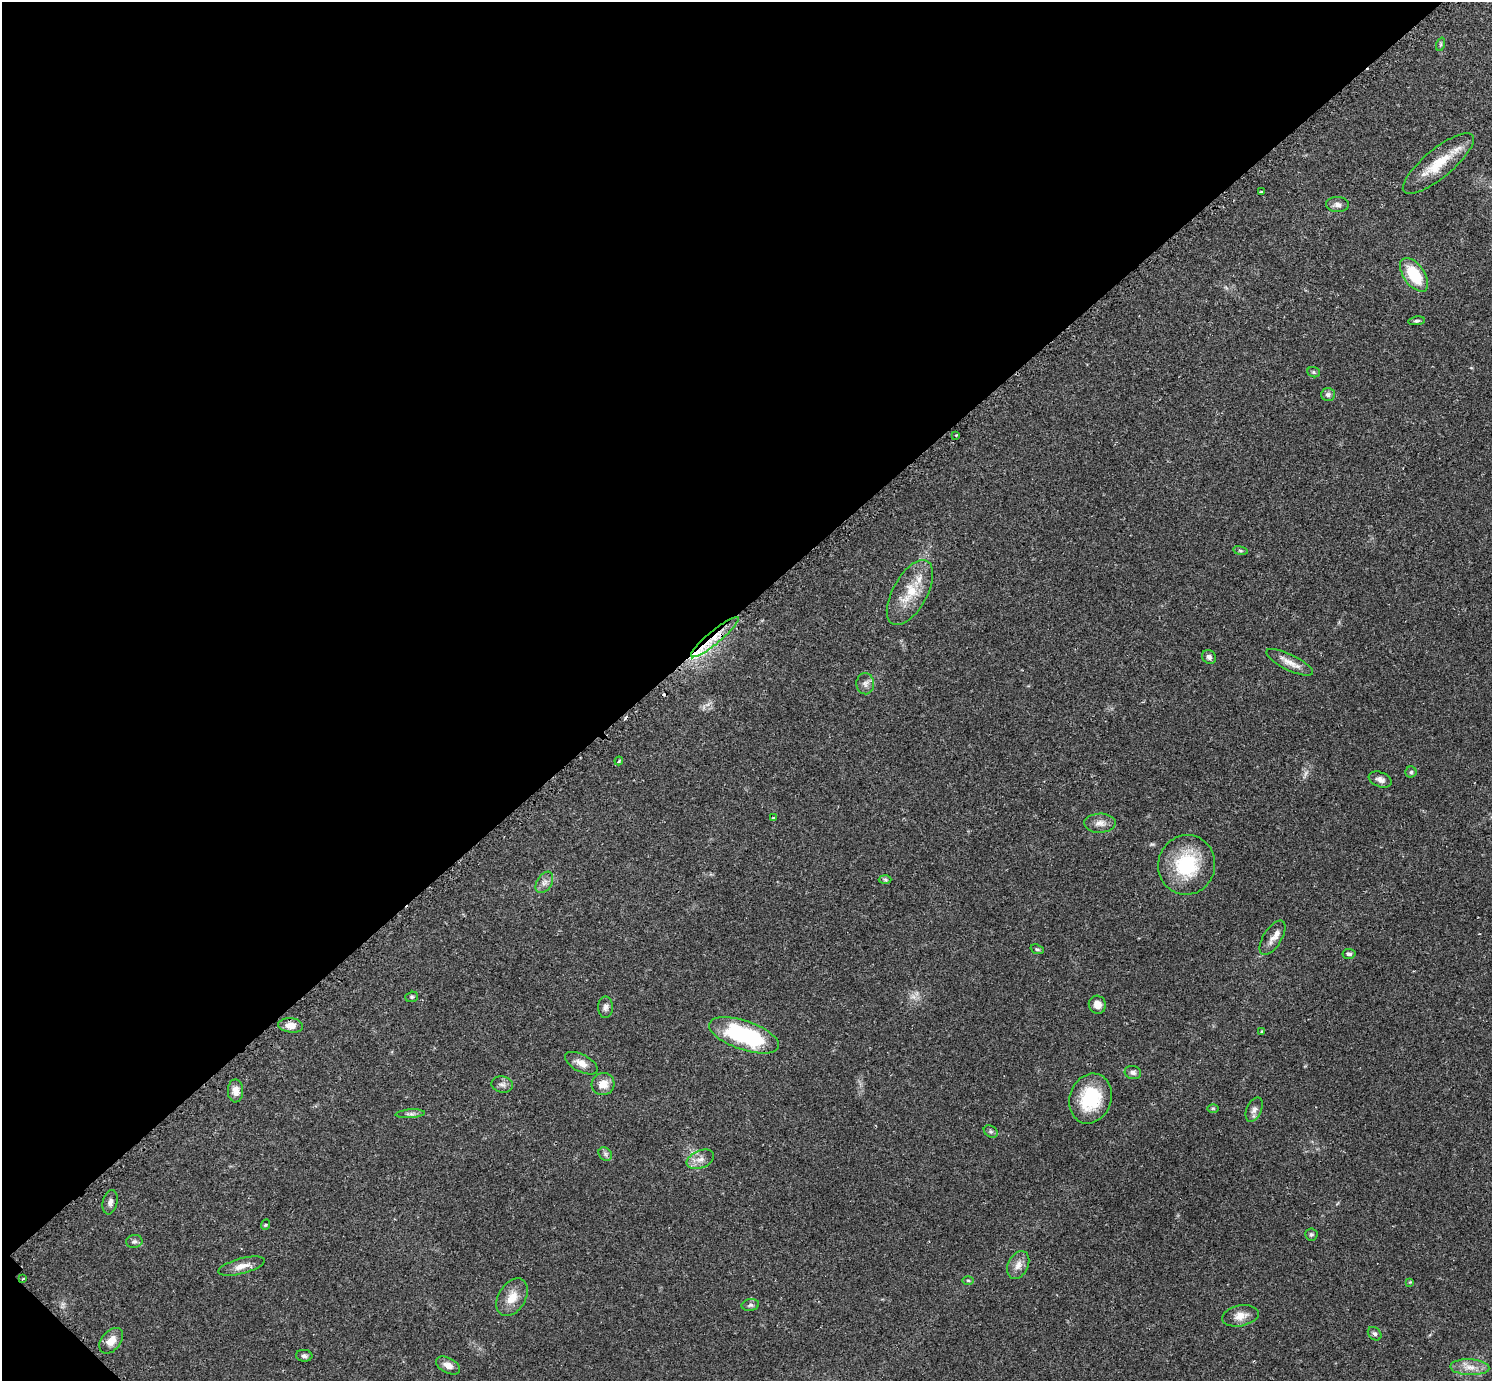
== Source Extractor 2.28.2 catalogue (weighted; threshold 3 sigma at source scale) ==
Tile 5 of 4 x 4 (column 1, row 2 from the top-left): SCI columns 29-1518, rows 2947-4325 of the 6040 x 6040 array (HDU 1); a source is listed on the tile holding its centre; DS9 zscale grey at full resolution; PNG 1494 x 1383 px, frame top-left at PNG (2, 2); each listed source drawn as its Kron ellipse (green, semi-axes under 4 px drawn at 4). Shown black and unused: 44% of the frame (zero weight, under 2 of 3 exposures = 2% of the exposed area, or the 3 px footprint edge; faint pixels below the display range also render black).
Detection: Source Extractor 2.28.2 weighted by HDU 2 'WHT'; one run over the whole footprint, this tile lists its part. Background 0.0818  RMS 0.0056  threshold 0.025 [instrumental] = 3 sigma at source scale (4.5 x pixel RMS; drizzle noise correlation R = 1.50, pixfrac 1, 0.05/0.05 arcsec/px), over >= 5 px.
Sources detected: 67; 2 too faint to see at this stretch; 2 cosmic-ray / hot-pixel residue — neither listed nor drawn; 2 inside a brighter listed object's ellipse — not listed separately; the other 61 listed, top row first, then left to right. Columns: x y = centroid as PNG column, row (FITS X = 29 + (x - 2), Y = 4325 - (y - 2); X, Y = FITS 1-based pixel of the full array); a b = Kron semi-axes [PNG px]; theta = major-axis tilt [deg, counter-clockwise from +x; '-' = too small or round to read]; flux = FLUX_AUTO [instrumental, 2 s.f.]
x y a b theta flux
1441 44 7 4 72 0.95
1438 163 44 14 39 18
1262 192 4 3 - 0.42
1337 205 11 7 -1 2.6
1414 275 19 10 -54 21
1417 321 8 4 9 1
1314 372 6 5 - 0.88
1328 395 7 6 - 1.7
956 435 3 3 - 0.77
1240 551 7 4 -9 0.83
910 593 36 17 61 17
715 637 30 6 40 11
1209 657 7 6 - 1.9
1290 662 25 8 -26 5.5
865 684 11 9 -88 2.6
619 761 4 3 - 0.64
1411 772 5 5 - 0.96
1380 780 12 7 -21 2.9
773 818 3 2 - 0.54
1100 823 15 9 1 4.1
1187 865 30 28 77 34
885 880 6 4 -2 0.86
544 882 12 7 58 2.8
1272 938 19 9 58 4.2
1037 949 7 4 -18 0.88
1349 954 6 5 - 1.5
412 997 6 5 - 0.85
1097 1005 9 8 - 3.9
605 1007 10 7 88 2.1
291 1025 12 7 -7 5
1262 1031 3 3 - 2
744 1035 37 14 -19 59
581 1063 18 8 -28 4.7
1133 1072 8 6 -15 2
502 1084 11 8 -10 2.4
603 1084 11 11 - 6.2
235 1091 11 7 -89 4.5
1090 1099 25 21 70 28
1213 1108 6 4 0 0.6
1254 1110 12 7 66 2.6
410 1114 15 4 4 1.9
991 1131 7 5 -34 1.1
605 1154 7 6 - 1.4
700 1159 14 8 22 4.2
110 1202 12 7 76 2.2
265 1225 5 3 - 0.52
1311 1235 6 6 - 1
134 1242 8 6 10 1.5
1018 1265 15 10 63 4.4
242 1266 24 7 15 5.3
23 1279 2 2 - 0.52
968 1280 6 4 -2 0.71
1410 1282 4 4 - 0.46
512 1297 20 13 58 8.2
750 1305 9 6 11 1.4
1240 1316 18 10 11 5.7
1375 1334 7 6 - 1.4
111 1341 14 9 50 5.9
304 1356 8 6 -4 1.4
448 1365 13 7 -28 3.4
1470 1367 19 8 -2 5.9
Overlapping masked pixels (flux is a lower limit): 1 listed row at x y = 715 637